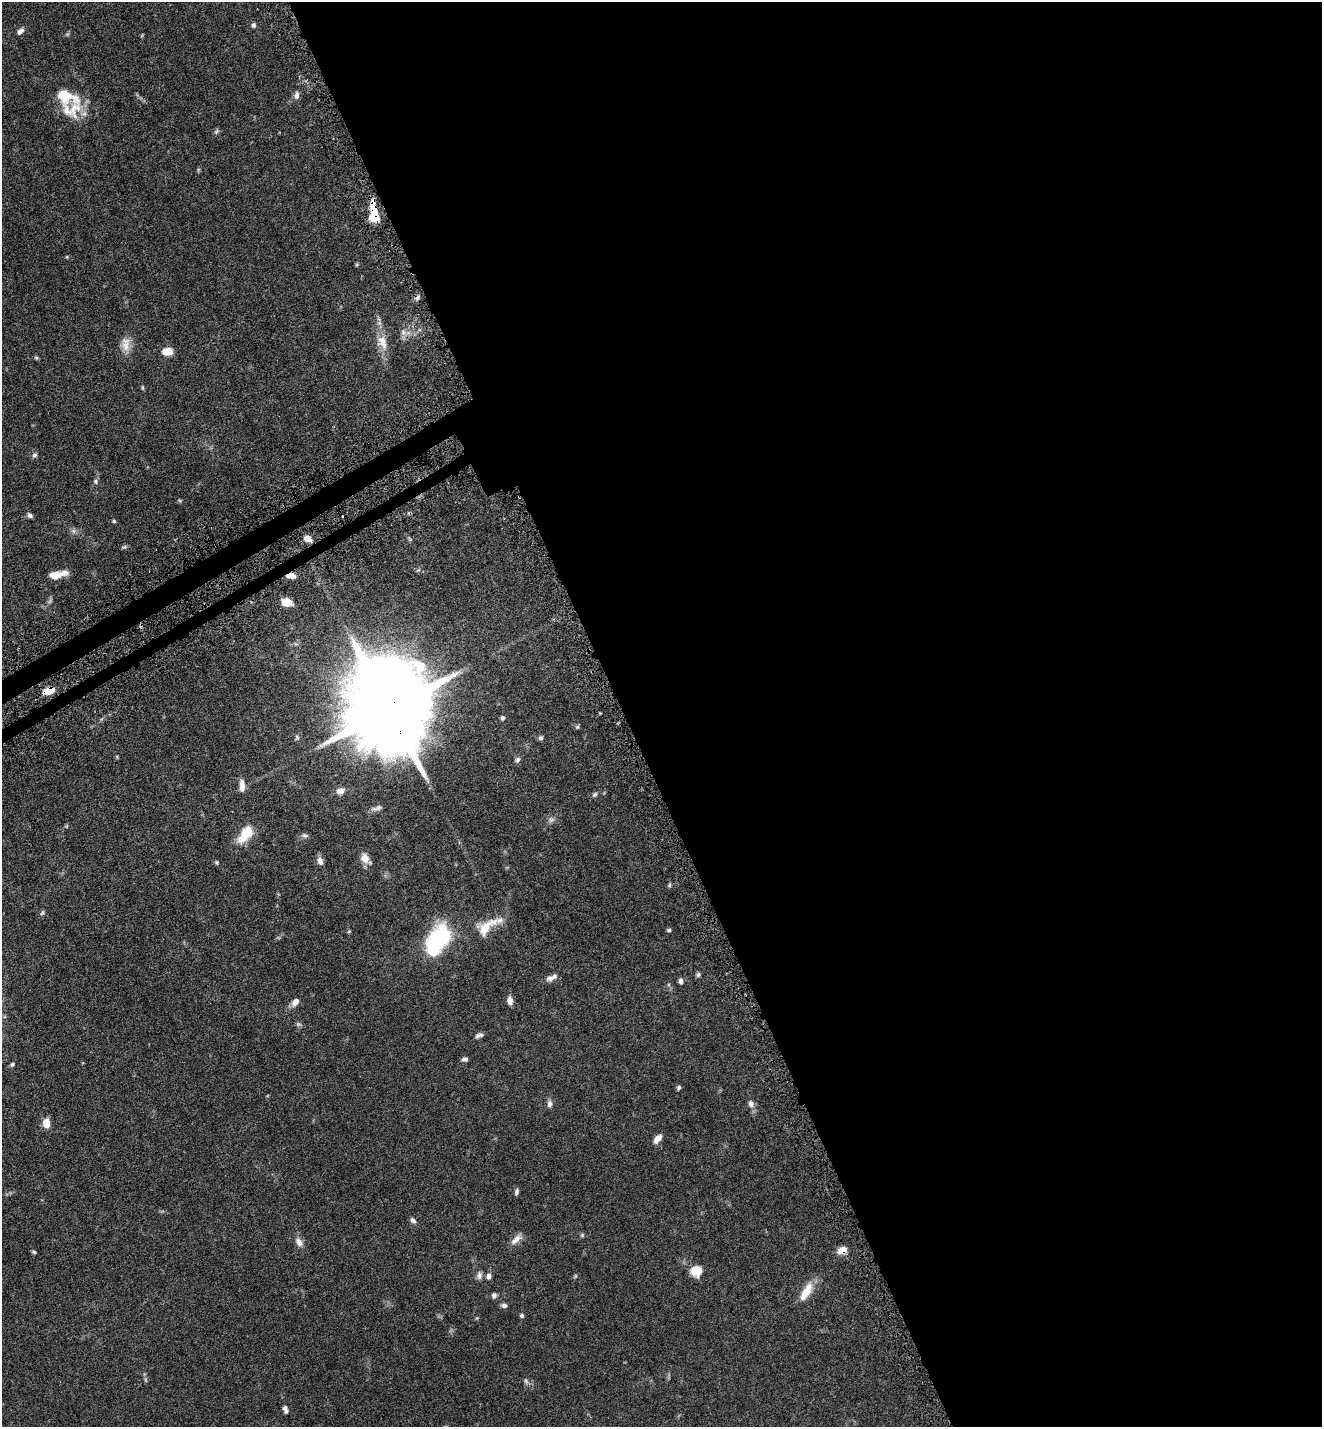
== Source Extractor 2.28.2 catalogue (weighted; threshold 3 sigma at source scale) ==
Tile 8 of 4 x 4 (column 4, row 2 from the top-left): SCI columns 4153-5472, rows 2914-4338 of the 5808 x 5823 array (HDU 1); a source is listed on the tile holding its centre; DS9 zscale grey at full resolution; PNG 1324 x 1429 px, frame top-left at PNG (2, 2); no overlay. Shown black and unused: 54% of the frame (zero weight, under 5 of 9 exposures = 4% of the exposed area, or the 3 px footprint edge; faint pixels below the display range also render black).
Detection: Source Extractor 2.28.2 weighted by HDU 2 'WHT'; one run over the whole footprint, this tile lists its part. Background 0.0708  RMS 0.0023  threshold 0.00954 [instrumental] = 3 sigma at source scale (4.09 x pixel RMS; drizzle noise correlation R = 1.36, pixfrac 0.8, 0.05/0.05 arcsec/px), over >= 5 px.
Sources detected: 98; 10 too faint to see at this stretch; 1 inside a brighter object's white glare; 3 cosmic-ray / hot-pixel residue — not listed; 6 inside a brighter listed object's ellipse — not listed separately; the other 78 listed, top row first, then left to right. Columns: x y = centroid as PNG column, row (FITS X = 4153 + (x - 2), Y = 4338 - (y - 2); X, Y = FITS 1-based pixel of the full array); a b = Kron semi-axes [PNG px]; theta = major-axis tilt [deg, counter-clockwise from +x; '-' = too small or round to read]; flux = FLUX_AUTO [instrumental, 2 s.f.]
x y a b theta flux
253 25 7 6 - 0.51
20 31 10 6 43 0.83
142 36 6 3 71 0.19
296 95 11 7 79 0.88
66 96 44 20 -36 8.1
374 209 19 7 -80 3.8
67 257 4 4 - 0.2
357 265 5 4 - 0.24
403 332 12 9 -50 1.2
382 342 23 14 -69 3.4
126 345 22 12 -81 2.5
167 351 11 8 0 2.4
36 358 6 5 - 0.31
142 388 8 4 -89 0.26
34 455 7 6 - 0.49
96 481 8 7 - 0.53
30 515 6 5 - 0.57
114 521 5 5 - 0.28
73 531 8 6 -21 0.66
307 539 10 7 -27 1.4
124 547 8 5 15 0.38
58 575 20 7 11 3
291 576 10 6 -1 2
287 602 12 8 -15 2.9
49 690 10 6 24 3.3
389 709 38 20 -67 5400
502 718 6 5 - 0.41
577 727 6 6 - 0.33
297 737 7 5 79 0.38
541 738 6 6 - 0.5
117 757 6 3 -73 0.21
517 760 8 6 47 0.59
242 784 13 8 -76 1.4
340 791 12 9 22 1.3
595 794 9 5 33 0.53
378 808 11 7 25 0.83
551 820 10 8 30 0.86
245 834 27 13 53 4.6
305 835 10 6 -17 0.56
365 858 13 9 -60 1.9
320 861 11 7 -74 1
217 862 5 5 - 0.32
669 885 6 5 - 0.33
42 913 7 6 - 0.38
488 926 42 16 32 6.1
669 930 5 4 - 0.33
349 931 5 4 - 0.21
439 939 33 25 63 18
698 975 6 6 - 0.42
552 978 17 7 24 1.2
680 981 6 5 - 0.65
669 985 6 4 -72 0.31
510 1000 8 6 -86 1.4
295 1002 11 7 48 1.3
298 1024 8 6 -14 0.45
479 1035 10 5 22 0.66
465 1059 7 5 11 0.58
12 1064 7 5 42 0.38
678 1088 6 4 60 0.4
549 1104 11 7 89 0.78
751 1104 11 8 -71 1.1
46 1123 10 7 89 2.4
657 1139 10 6 47 1.8
516 1192 8 5 81 0.54
413 1220 9 6 -49 0.66
582 1235 5 5 - 0.32
516 1239 19 8 44 1.6
299 1242 14 9 -57 1.4
842 1250 10 7 22 2.5
34 1252 5 4 - 0.31
696 1271 11 9 13 4.5
479 1275 11 7 79 0.81
489 1276 7 6 - 0.8
806 1292 28 10 60 3.8
494 1295 8 6 72 0.57
504 1305 7 5 -9 0.66
522 1316 5 5 - 0.37
285 1409 9 5 -68 0.74
Overlapping masked pixels (flux is a lower limit): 6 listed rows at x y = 374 209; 307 539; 291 576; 49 690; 389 709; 842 1250